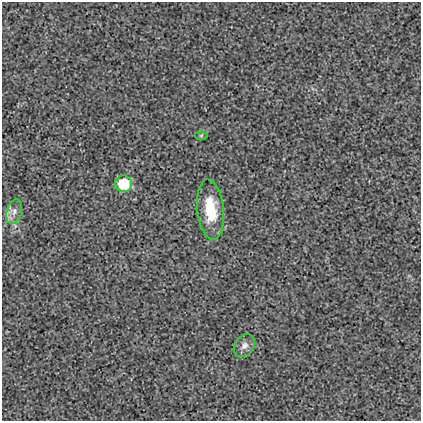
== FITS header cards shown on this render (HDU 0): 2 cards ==
NAXIS1  =                  419
NAXIS2  =                  419

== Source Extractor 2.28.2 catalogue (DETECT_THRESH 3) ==
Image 419 x 419 px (HDU 0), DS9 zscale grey, 1 PNG px = 1 image px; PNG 423 x 423 px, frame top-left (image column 1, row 419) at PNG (2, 2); each listed source drawn as its Kron ellipse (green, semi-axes under 4 px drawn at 4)
Background 0.00155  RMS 0.017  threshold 0.0517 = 3 sigma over >= 5 px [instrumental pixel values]
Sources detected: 5; all 5 listed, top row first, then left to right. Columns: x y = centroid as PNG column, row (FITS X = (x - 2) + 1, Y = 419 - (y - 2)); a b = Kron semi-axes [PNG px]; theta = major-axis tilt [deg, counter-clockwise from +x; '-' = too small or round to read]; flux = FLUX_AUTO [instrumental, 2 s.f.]
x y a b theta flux
201 135 6 4 1 1.5
124 184 8 8 - 43
211 209 30 13 -84 43
14 211 13 7 74 7.4
244 346 12 9 52 7.1